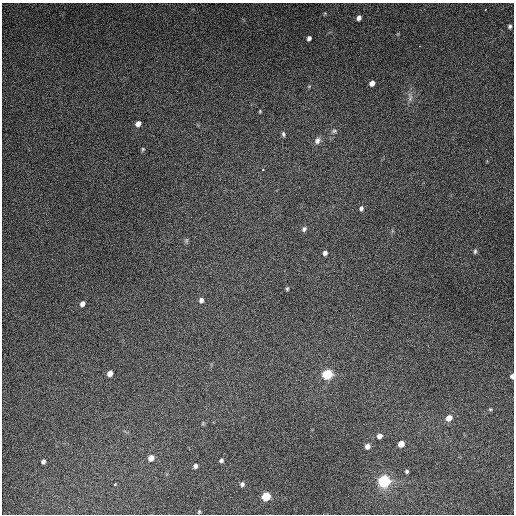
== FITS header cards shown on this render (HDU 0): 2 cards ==
NAXIS1  =                  512
NAXIS2  =                  512

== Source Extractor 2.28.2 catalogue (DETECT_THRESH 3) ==
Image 512 x 512 px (HDU 0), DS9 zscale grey, 1 PNG px = 1 image px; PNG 516 x 516 px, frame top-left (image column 1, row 512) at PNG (2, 3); no overlay
Background 5270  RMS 320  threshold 963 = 3 sigma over >= 5 px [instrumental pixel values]
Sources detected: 41; all 41 listed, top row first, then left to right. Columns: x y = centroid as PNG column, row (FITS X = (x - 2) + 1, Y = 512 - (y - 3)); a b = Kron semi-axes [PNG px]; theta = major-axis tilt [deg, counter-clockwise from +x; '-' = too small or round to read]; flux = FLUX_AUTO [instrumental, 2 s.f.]
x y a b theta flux
485 10 3 2 - 1.1e+04
325 13 5 3 - 1.9e+04
359 18 5 4 - 8.4e+04
510 26 4 4 - 4.0e+04
309 38 5 4 - 6.5e+04
372 83 5 4 - 1.1e+05
410 97 15 6 -87 1.1e+05
260 111 4 4 - 2.0e+04
138 124 5 4 - 1.3e+05
334 131 8 5 10 4.5e+04
283 134 6 5 - 3.8e+04
317 141 10 7 60 8.9e+04
143 149 5 4 - 2.7e+04
263 169 2 2 - 1.4e+04
361 208 6 5 - 5.1e+04
304 229 7 5 54 5.2e+04
186 240 8 4 82 3.5e+04
475 251 7 4 80 3.9e+04
325 253 5 4 - 6.6e+04
287 289 4 3 - 2.9e+04
201 300 6 5 - 8.2e+04
82 304 6 5 - 9.1e+04
110 373 5 4 - 1.3e+05
327 374 7 7 - 9.4e+05
512 376 5 3 - 8.5e+04
490 409 5 4 - 2.5e+04
449 418 7 6 - 1.8e+05
203 423 6 3 71 2.3e+04
379 436 5 5 - 1.0e+05
401 444 6 5 - 1.9e+05
367 446 6 5 - 1.1e+05
151 458 6 5 - 1.6e+05
221 460 5 4 - 4.6e+04
43 462 5 4 - 5.8e+04
195 466 5 4 - 6.4e+04
407 471 5 4 - 3.8e+04
384 481 10 8 14 1.4e+06
242 484 5 5 - 5.7e+04
115 485 3 3 - 5.4e+04
266 496 6 6 - 6.1e+05
199 512 4 3 - 2.3e+04
At the frame edge (FLAGS 8, measured only in part): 1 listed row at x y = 512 376